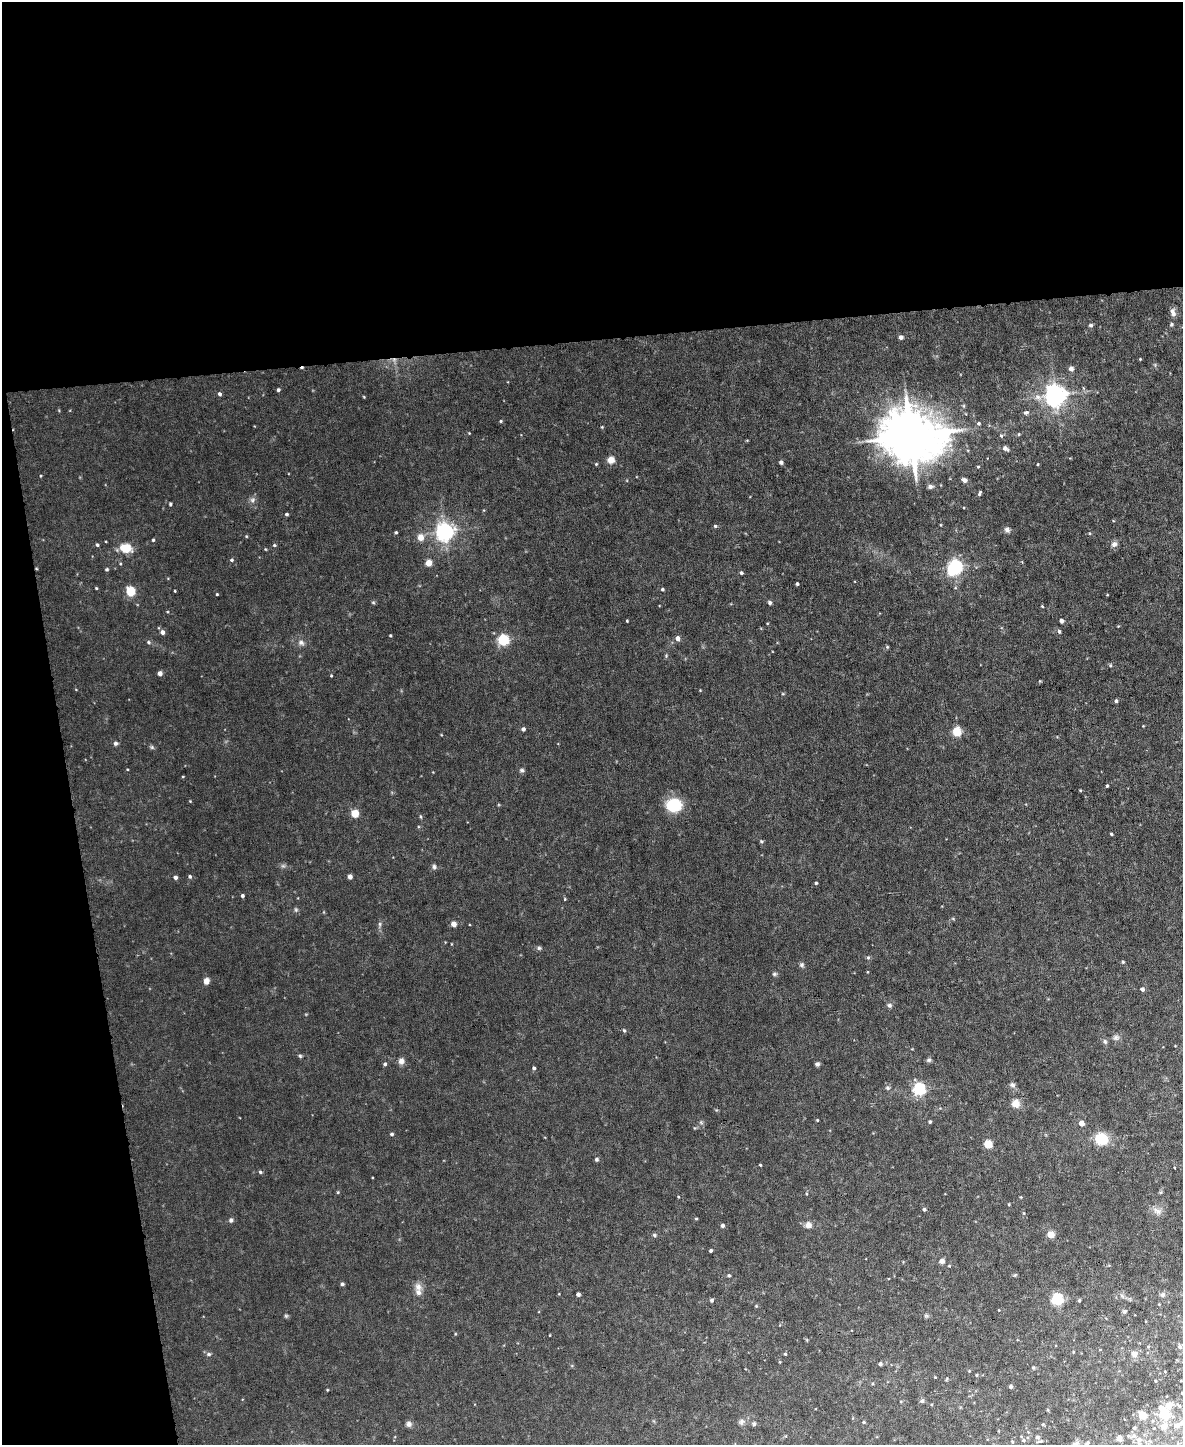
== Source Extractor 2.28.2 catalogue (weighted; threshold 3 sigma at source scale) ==
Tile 1 of 4 x 3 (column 1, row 1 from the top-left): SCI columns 1-1181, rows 3128-4570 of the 4725 x 4697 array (HDU 1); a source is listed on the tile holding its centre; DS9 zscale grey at full resolution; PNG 1185 x 1447 px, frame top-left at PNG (2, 2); no overlay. Shown black and unused: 29% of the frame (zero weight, under 5 of 9 exposures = <1% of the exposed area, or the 3 px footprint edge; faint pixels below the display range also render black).
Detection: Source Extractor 2.28.2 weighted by HDU 2 'WHT'; one run over the whole footprint, this tile lists its part. Background 0.0409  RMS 0.0061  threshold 0.0248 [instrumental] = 3 sigma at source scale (4.09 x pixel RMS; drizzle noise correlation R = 1.36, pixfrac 0.8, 0.05/0.05 arcsec/px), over >= 5 px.
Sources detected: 116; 2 inside a brighter listed object's ellipse — not listed separately; the other 114 listed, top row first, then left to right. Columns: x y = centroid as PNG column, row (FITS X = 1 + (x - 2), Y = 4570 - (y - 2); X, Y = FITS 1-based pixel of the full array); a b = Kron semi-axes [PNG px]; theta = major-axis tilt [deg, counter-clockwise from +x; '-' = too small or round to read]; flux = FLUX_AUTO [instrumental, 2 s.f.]
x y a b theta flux
1173 313 10 5 -66 1.8
1171 324 5 4 - 0.68
1091 325 5 4 - 0.62
901 337 4 4 - 1.4
1071 369 5 4 - 1.8
278 390 4 3 - 0.73
220 394 4 4 - 0.9
1055 395 6 6 - 270
1026 412 6 3 2 0.73
501 421 4 3 - 0.38
979 423 4 4 - 0.6
911 436 16 12 -10 2100
1005 448 6 5 - 1.5
611 460 7 7 - 2.5
781 462 4 4 - 1
965 480 5 4 - 1.7
930 486 5 5 - 1.2
979 494 6 3 71 0.61
170 504 4 3 - 0.48
286 514 4 3 - 0.66
715 526 4 3 - 0.5
1007 530 7 5 -90 1
445 531 6 6 - 170
396 532 4 3 - 0.46
421 537 5 5 - 4.3
153 540 3 3 - 0.43
1114 544 7 6 - 1.3
97 545 4 3 - 0.58
274 545 4 3 - 0.44
125 548 9 7 1 8.3
232 560 4 3 - 0.55
428 563 4 4 - 6.3
955 567 6 5 - 93
741 573 4 3 - 0.58
797 584 3 3 - 0.57
662 589 4 3 - 0.53
131 591 5 5 - 21
770 603 5 4 - 0.75
1061 621 4 3 - 1.4
1059 631 4 4 - 0.65
163 632 5 4 - 1.6
678 638 5 4 - 2.1
503 640 5 5 - 44
148 642 5 3 - 0.45
301 642 7 4 0 0.95
160 673 4 4 - 2.2
1116 701 4 4 - 0.74
523 729 4 4 - 1.1
957 732 8 8 - 5.2
115 743 5 4 - 0.99
1107 786 4 2 - 0.44
674 805 11 10 - 19
355 813 4 4 - 12
1111 834 3 2 - 0.47
434 867 6 5 - 0.83
190 876 4 4 - 0.61
175 877 4 3 - 1.2
350 877 4 4 - 2.1
816 883 4 3 - 0.42
242 895 4 3 - 0.65
454 924 4 4 - 3.7
1123 962 4 3 - 0.47
206 981 4 4 - 5.4
1142 989 4 4 - 1.2
300 1056 5 3 - 0.52
401 1061 7 6 - 1.8
385 1064 4 4 - 0.7
817 1064 5 4 - 0.86
534 1068 3 3 - 0.67
1012 1084 6 4 0 0.79
919 1089 5 5 - 59
1016 1103 9 9 - 2.7
930 1122 4 3 - 0.53
1081 1123 4 4 - 3.6
392 1134 4 3 - 0.66
1102 1139 12 10 -6 12
988 1144 4 4 - 13
596 1159 5 3 - 0.59
260 1172 4 4 - 0.55
924 1209 4 3 - 0.69
231 1220 5 4 - 0.72
808 1225 8 6 73 1.7
722 1226 4 4 - 0.98
654 1235 5 3 - 0.49
1050 1235 4 4 - 7.8
711 1251 3 3 - 0.62
942 1261 5 5 - 1.5
729 1275 4 3 - 0.51
342 1284 4 4 - 0.79
418 1292 7 7 - 2.2
578 1294 3 3 - 1.2
1162 1295 6 4 -1 0.75
1057 1299 5 5 - 53
1180 1347 5 4 - 0.8
209 1354 4 4 - 0.69
785 1354 4 3 - 0.45
1134 1354 7 7 - 1.9
880 1364 4 3 - 1.1
1011 1387 4 4 - 0.79
922 1401 6 3 19 0.62
1168 1405 6 6 - 3.8
1164 1413 9 8 - 7.9
1142 1415 6 6 - 5
864 1422 4 3 - 0.43
409 1424 7 6 - 1.2
754 1424 6 3 -18 0.62
1177 1425 7 5 -1 1.4
1164 1426 10 7 33 2.7
1134 1428 4 3 - 0.58
1037 1437 4 4 - 0.86
1119 1438 5 5 - 1.8
1139 1440 6 5 - 1.2
1087 1443 6 4 44 0.78
1076 1444 8 5 66 1.2
Isophote crosses this tile's border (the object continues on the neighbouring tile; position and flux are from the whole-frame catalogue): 1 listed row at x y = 1076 1444
Unlisted compact peaks at least as high as the median listed source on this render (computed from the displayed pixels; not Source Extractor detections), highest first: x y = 522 770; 217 594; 539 948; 889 1005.